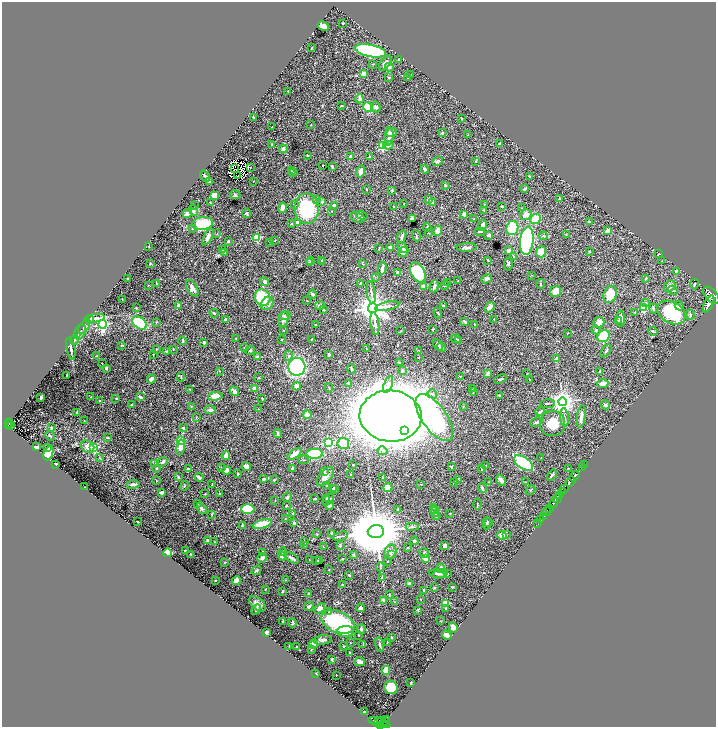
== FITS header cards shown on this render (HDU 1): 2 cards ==
NAXIS1  =                 1428
NAXIS2  =                 1450

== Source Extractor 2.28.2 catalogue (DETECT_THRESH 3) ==
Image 1428 x 1450 px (HDU 1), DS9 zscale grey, zoomed out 1/2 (1 PNG px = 2 x 2 image px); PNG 718 x 729 px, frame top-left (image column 1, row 1450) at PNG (2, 2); each listed source drawn as its Kron ellipse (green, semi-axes under 4 px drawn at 4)
Background 0.712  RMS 0.017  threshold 0.0518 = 3 sigma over >= 5 px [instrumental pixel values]
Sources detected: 565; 40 cannot appear on this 1/2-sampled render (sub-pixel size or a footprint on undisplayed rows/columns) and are neither listed nor drawn; of the other 525, the 500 brightest by FLUX_AUTO listed and drawn (25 fainter detections omitted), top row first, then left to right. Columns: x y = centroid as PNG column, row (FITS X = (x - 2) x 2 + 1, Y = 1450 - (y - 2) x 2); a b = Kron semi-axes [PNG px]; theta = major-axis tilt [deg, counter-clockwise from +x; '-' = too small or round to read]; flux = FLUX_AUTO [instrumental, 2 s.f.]
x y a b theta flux
343 23 2 2 - 3.7
323 26 6 3 -28 18
312 48 2 2 - 1.5
370 51 16 6 -12 420
399 60 2 2 - 6
385 63 8 5 54 14
373 64 3 2 - 2
389 67 4 4 - 7.1
364 74 3 3 - 27
411 75 2 2 - 1.3
389 77 4 3 - 3.4
407 78 2 1 - 1.4
288 91 2 2 - 2.3
360 99 4 3 - 12
341 106 2 2 - 2.6
368 107 5 4 - 58
376 107 5 4 - 6.9
253 117 3 2 - 4.7
462 118 2 2 - 2.9
311 125 2 2 - 1.6
272 127 4 2 - 1.5
391 133 5 4 - 11
442 133 3 2 - 4.5
468 135 3 2 - 2
389 136 9 4 86 14
500 144 3 2 - 8.9
272 145 2 2 - 2.6
388 145 5 4 - 18
382 146 3 3 - 160
283 149 4 4 - 7.5
308 155 2 2 - 1.9
370 156 4 3 - 4.8
351 157 3 3 - 16
438 161 5 3 - 6.6
476 161 2 2 - 1.3
323 165 2 2 - 5.8
332 166 3 2 - 4.8
250 167 2 1 - 1.3
234 168 3 1 - 1.5
425 169 4 3 - 6.3
291 171 3 2 - 1.4
361 171 6 3 76 28
294 173 3 2 - 2.4
205 176 6 3 -55 6.1
238 176 3 1 - 2.1
530 176 2 2 - 3
209 181 3 3 - 3.7
253 181 2 2 - 1.3
445 185 3 2 - 4.2
367 189 3 2 - 2.8
525 189 3 2 - 8
392 190 2 2 - 2.8
214 195 4 4 - 24
235 195 5 3 - 3.4
559 198 3 3 - 3
428 199 3 3 - 7.6
317 200 3 2 - 2.3
210 202 2 2 - 1.6
322 202 2 2 - 12
432 202 4 3 - 14
294 204 3 3 - 4.5
404 204 2 2 - 1.2
484 204 3 2 - 1.7
195 206 2 2 - 1.8
335 206 3 3 - 14
393 206 2 2 - 1.7
502 206 2 2 - 2.7
282 208 5 2 - 21
522 208 3 2 - 1.4
307 209 15 12 -85 220
484 210 3 3 - 2.2
193 211 5 4 - 9
332 211 2 2 - 1.5
187 213 4 4 - 15
247 213 5 3 - 6.1
464 214 3 3 - 13
362 215 6 3 -18 4
526 215 6 5 - 22
357 218 7 5 -20 7.6
412 218 4 3 - 5.5
474 219 2 2 - 2.4
536 219 6 4 42 82
589 222 4 3 - 4.9
297 223 4 3 - 15
202 224 10 6 8 110
291 224 3 3 - 2
482 225 6 3 75 12
427 227 4 2 - 6.8
192 228 3 3 - 3.3
512 228 7 6 - 84
438 231 5 3 - 32
608 231 4 3 - 36
480 232 5 2 - 3.9
429 233 2 2 - 1.3
217 234 3 3 - 1.7
566 234 3 1 - 1.9
489 235 4 3 - 8.5
402 236 7 3 67 9.9
416 236 6 2 -74 3.7
543 236 4 3 - 4
208 237 9 4 64 19
257 238 3 3 - 160
275 240 3 2 - 1.3
228 241 3 3 - 5.4
527 241 14 6 84 860
270 242 3 2 - 1.3
149 246 2 1 - 1.4
390 247 3 3 - 12
402 247 6 3 -53 8.4
467 247 10 3 3 9.6
379 249 3 2 - 1.3
223 250 3 2 - 2.2
509 251 3 3 - 14
404 252 6 4 51 8.4
541 252 5 5 - 47
589 252 3 2 - 3.2
225 253 2 2 - 1.9
659 254 3 2 - 2
513 256 3 2 - 2.3
322 260 4 3 - 2.6
488 260 3 2 - 3
311 261 4 3 - 3.2
662 261 2 2 - 1.4
323 262 4 3 - 2.8
150 263 4 2 - 1.9
309 263 4 4 - 5.3
362 263 4 3 - 2.7
508 264 6 3 81 7.2
382 268 6 3 77 17
676 271 4 3 - 4.5
418 272 11 6 -60 190
398 273 3 3 - 14
531 275 2 2 - 1.4
375 277 3 3 - 2.4
128 278 2 2 - 3.8
646 278 4 2 - 2.3
487 279 6 4 27 11
458 281 2 2 - 1.5
265 282 4 4 - 8
448 282 2 2 - 2.9
360 283 4 3 - 3.5
157 284 2 2 - 13
540 284 5 3 - 3.4
694 284 5 2 - 3.5
148 285 2 2 - 1.8
424 286 4 3 - 19
434 286 6 3 73 7.3
445 286 5 2 - 2.3
670 286 6 5 - 19
192 288 9 5 -60 22
673 290 5 3 - 5.1
555 291 6 5 - 38
371 293 11 3 -82 10
312 294 4 3 - 9.1
610 294 9 6 67 66
711 295 10 5 -49 8500
262 297 8 7 - 130
122 299 2 2 - 1.3
307 301 2 2 - 1.4
267 303 7 5 56 15
645 303 3 3 - 4.1
709 304 9 3 62 5100
178 305 4 3 - 6.1
320 305 5 3 - 5.2
387 306 12 3 12 10
443 306 3 3 - 5.5
679 306 5 3 - 17
489 307 5 3 - 24
136 308 2 2 - 2
373 308 5 4 - 6200
643 308 3 3 - 150
653 308 5 2 - 6.2
323 310 2 2 - 3.8
635 312 3 2 - 1.1
671 312 15 10 -31 240
214 313 4 3 - 4.6
438 313 5 3 - 4.3
285 315 5 3 - 5.7
690 315 5 3 - 5.2
95 318 10 4 7 8.9
90 319 4 2 - 2.3
226 319 4 3 - 11
283 319 7 4 76 12
494 319 2 2 - 2.1
621 319 8 4 -90 13
465 321 4 2 - 4.8
619 321 4 3 - 4.9
156 322 3 3 - 2.6
599 322 5 5 - 37
140 323 8 5 -38 170
102 324 4 4 - 780
375 324 11 3 -82 10
475 324 3 3 - 2.4
315 325 2 2 - 2.3
84 326 9 4 58 9.2
433 329 2 2 - 2.7
283 330 3 2 - 1.6
596 330 4 3 - 3.5
401 331 3 2 - 1.9
653 331 5 3 - 6
80 332 8 5 61 12
567 333 2 2 - 1.2
604 336 6 5 - 110
236 339 3 2 - 2
311 339 2 2 - 1.7
456 339 5 3 - 3.7
74 340 5 4 - 5.5
281 340 2 2 - 2
183 341 4 3 - 5.9
458 341 4 3 - 4.1
204 342 3 2 - 7.8
121 345 3 2 - 2.3
438 345 6 3 -62 8.4
245 347 3 3 - 3.7
441 347 5 3 - 5.7
366 348 2 2 - 1.4
71 349 11 3 -80 9.8
156 349 3 2 - 1.7
173 349 3 2 - 1.7
419 350 2 1 - 1.3
250 351 5 3 - 5.3
606 351 7 2 54 4.5
167 352 2 2 - 6.7
153 354 2 2 - 1.8
329 354 3 2 - 4.7
96 356 3 2 - 2.5
289 356 5 4 - 6
257 357 2 2 - 21
419 358 3 2 - 1.5
557 359 3 2 - 20
400 362 4 2 - 2.7
102 363 3 2 - 1.6
297 367 9 8 - 460
106 368 2 2 - 15
352 369 5 2 - 3.6
402 370 3 2 - 2.5
220 371 2 2 - 1.4
600 371 2 2 - 9.6
488 374 4 3 - 8.7
527 374 3 2 - 2.3
67 375 2 2 - 3.9
460 376 2 2 - 2.4
181 377 5 2 - 2.6
259 378 3 3 - 2.6
151 379 4 3 - 18
500 379 6 2 22 4.6
529 379 2 1 - 1.5
348 383 2 2 - 11
603 383 6 4 4 22
388 385 9 4 69 8.8
297 386 4 4 - 19
255 388 3 3 - 19
329 388 4 2 - 2.9
472 388 2 2 - 2
190 389 3 2 - 1.6
234 391 5 3 - 14
473 391 3 2 - 2.3
432 394 5 3 - 6.1
91 396 2 2 - 1.1
215 396 7 4 6 44
500 396 2 2 - 10
41 397 3 2 - 7.5
140 397 4 2 - 11
262 398 3 2 - 2.1
116 399 2 2 - 2.1
100 401 3 2 - 3.1
562 402 4 4 - 3200
548 403 7 2 5 3.6
131 405 4 2 - 2.7
605 405 5 4 - 6.6
191 406 3 3 - 2.1
463 406 3 2 - 2.9
259 409 3 1 - 1.5
210 410 5 3 - 11
77 412 4 2 - 6.9
540 412 5 2 - 5.6
307 415 4 4 - 15
391 416 31 25 -5 11000
581 416 11 3 83 19
196 417 4 2 - 1.5
564 417 9 2 -83 5.6
434 418 27 12 -55 480
84 421 2 2 - 1.6
536 422 6 2 21 3.9
9 423 4 1 - 100
553 423 13 12 - 58
8 425 3 2 - 81
10 425 2 1 - 11
51 428 4 3 - 4.5
183 428 4 3 - 4.3
404 431 3 3 - 780
278 433 5 2 - 6.8
50 436 5 2 - 3.4
107 437 3 2 - 2.7
181 440 4 3 - 55
328 443 3 3 - 350
343 443 6 5 - 69
36 447 4 2 - 8.5
48 447 3 3 - 9.6
88 447 7 5 -34 21
180 447 7 4 77 19
94 448 3 3 - 160
382 451 5 4 - 6.8
48 453 7 4 65 160
294 454 8 3 36 32
315 454 8 5 1 200
226 456 4 4 - 21
541 457 2 2 - 1.4
99 458 3 2 - 2.4
304 460 5 2 - 2.9
163 462 5 3 - 9.8
524 463 11 5 -33 280
56 464 2 2 - 5.6
155 464 3 2 - 1.4
353 465 2 2 - 1.5
485 465 4 1 - 1.5
584 465 2 1 - 32
246 466 5 4 - 14
222 467 4 2 - 2.6
451 467 4 3 - 2.9
582 467 2 1 - 42
157 468 3 2 - 4.2
293 468 3 2 - 5.5
481 468 2 2 - 2.6
189 469 4 3 - 6.8
568 469 2 2 - 2.5
227 470 4 4 - 9.2
481 470 2 2 - 1.7
324 471 3 3 - 4
238 474 3 3 - 4.1
350 475 3 2 - 3.2
552 475 6 3 54 5.9
325 476 11 6 50 22
575 476 6 2 52 2000
178 477 4 3 - 2.9
199 477 4 2 - 8.3
383 478 3 1 - 2.8
264 479 4 4 - 5.4
457 479 4 2 - 2.3
274 480 3 3 - 4.2
501 480 6 3 -53 12
156 481 2 2 - 1.5
571 481 5 2 - 1700
454 482 4 2 - 2.9
489 482 3 3 - 1.8
525 482 2 2 - 1.4
133 484 6 3 7 11
421 484 2 2 - 1.1
212 485 3 2 - 1.3
184 486 5 3 - 3.2
327 486 3 2 - 1.9
84 487 2 1 - 2
333 488 3 3 - 1.9
388 488 4 4 - 41
482 488 5 2 - 8.8
565 489 2 1 - 190
334 490 3 2 - 1.3
530 490 5 2 - 2.6
563 491 4 2 - 640
162 492 4 2 - 11
205 494 2 1 - 2.1
220 494 2 2 - 4.4
560 495 3 2 - 550
287 497 5 3 - 4.5
327 498 4 2 - 3.4
315 499 3 2 - 2.7
557 499 4 2 - 640
275 500 3 2 - 1.4
328 500 7 3 44 9.8
553 503 5 2 - 3200
197 504 3 2 - 2.4
477 504 5 1 - 2.6
286 506 3 2 - 2.5
329 506 4 3 - 9
434 507 4 2 - 2.6
201 509 6 3 -55 7.2
248 509 7 5 1 140
398 509 4 3 - 2.6
435 509 3 2 - 2.1
550 509 2 2 - 530
435 512 5 3 - 4.7
547 512 4 2 - 1300
293 513 2 2 - 1.4
450 513 3 2 - 1.7
212 514 4 3 - 2.6
436 516 4 3 - 4
543 517 3 1 - 340
285 519 2 2 - 1.3
541 520 2 2 - 180
137 522 2 2 - 3.4
489 522 3 3 - 3.5
294 523 3 3 - 8.2
487 523 6 3 84 5.2
262 524 10 4 15 68
538 524 2 1 - 50
242 525 3 3 - 3.1
412 527 6 3 2 5.4
376 532 8 6 10 29000
331 533 3 2 - 3.8
317 534 3 2 - 2.2
502 535 5 4 - 27
506 535 3 3 - 2.7
340 536 8 2 17 5.3
207 540 3 3 - 4
414 541 4 4 - 7
215 542 2 2 - 1.5
305 542 4 2 - 2.7
305 545 3 3 - 2.6
445 545 4 3 - 11
340 546 4 3 - 3.5
323 547 4 2 - 2.6
407 547 2 2 - 1.7
185 550 2 1 - 2.2
262 552 3 3 - 3
283 552 4 3 - 3.1
390 552 7 5 69 12
168 553 4 4 - 88
424 553 5 3 - 7.8
191 554 3 3 - 3.1
391 554 3 3 - 3
354 555 3 2 - 6.5
282 556 4 3 - 11
262 558 5 4 - 12
291 558 8 3 -31 13
426 558 3 3 - 110
342 559 2 2 - 2.1
309 560 2 2 - 1.3
316 560 3 3 - 2.7
319 561 4 3 - 6
388 561 2 1 - 1.1
224 563 2 2 - 1.2
381 567 4 2 - 2.8
441 568 5 3 - 9.5
257 570 5 3 - 5.9
329 570 3 2 - 1.2
438 574 8 4 -4 8
440 574 7 4 14 7.9
447 574 2 2 - 2.3
349 575 3 2 - 3.6
382 577 4 3 - 2.5
215 580 2 2 - 1.5
286 580 3 2 - 1.1
236 581 4 4 - 15
409 583 3 3 - 6.3
343 584 3 2 - 4.4
452 587 3 2 - 2.3
434 588 3 2 - 3.3
265 589 3 2 - 2.4
424 590 4 2 - 5.7
283 591 2 2 - 3.4
309 594 3 3 - 8.7
389 595 2 2 - 3.6
421 599 2 1 - 1.4
383 600 4 3 - 5.9
394 601 2 2 - 1.2
445 603 3 3 - 140
258 604 10 5 -40 18
309 606 5 3 - 7.5
319 608 6 4 35 14
360 608 4 3 - 5.7
446 608 3 2 - 4.5
256 609 5 4 - 4.3
418 610 4 3 - 2.8
329 612 4 4 - 4.1
283 621 2 1 - 1.7
440 621 2 2 - 1.3
338 622 17 10 -23 340
292 623 4 2 - 3.7
453 627 5 3 - 12
361 629 4 3 - 10
345 632 8 5 0 62
266 633 3 2 - 18
359 635 3 2 - 2
447 635 5 3 - 16
392 637 3 2 - 2.7
323 640 9 4 7 12
387 642 2 2 - 2.1
350 643 2 2 - 2.2
313 644 4 3 - 33
363 644 3 2 - 1.4
380 645 7 3 -76 10
289 646 2 1 - 2.4
344 646 4 3 - 2.8
297 647 3 1 - 3
311 649 3 3 - 3.1
350 653 3 2 - 4.1
332 659 3 2 - 4.4
360 662 5 4 - 13
386 670 4 3 - 68
316 674 3 2 - 3.5
336 675 2 2 - 2.2
411 683 2 2 - 4.1
391 687 7 6 - 150
364 712 2 2 - 5.9
387 719 4 2 - 240
378 721 2 1 - 120
381 721 2 1 - 45
384 722 4 1 - 320
379 723 11 2 -17 290
381 725 4 3 - 860
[25 fainter detections neither listed nor drawn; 40 sub-pixel or undisplayed-footprint detections neither listed nor drawn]